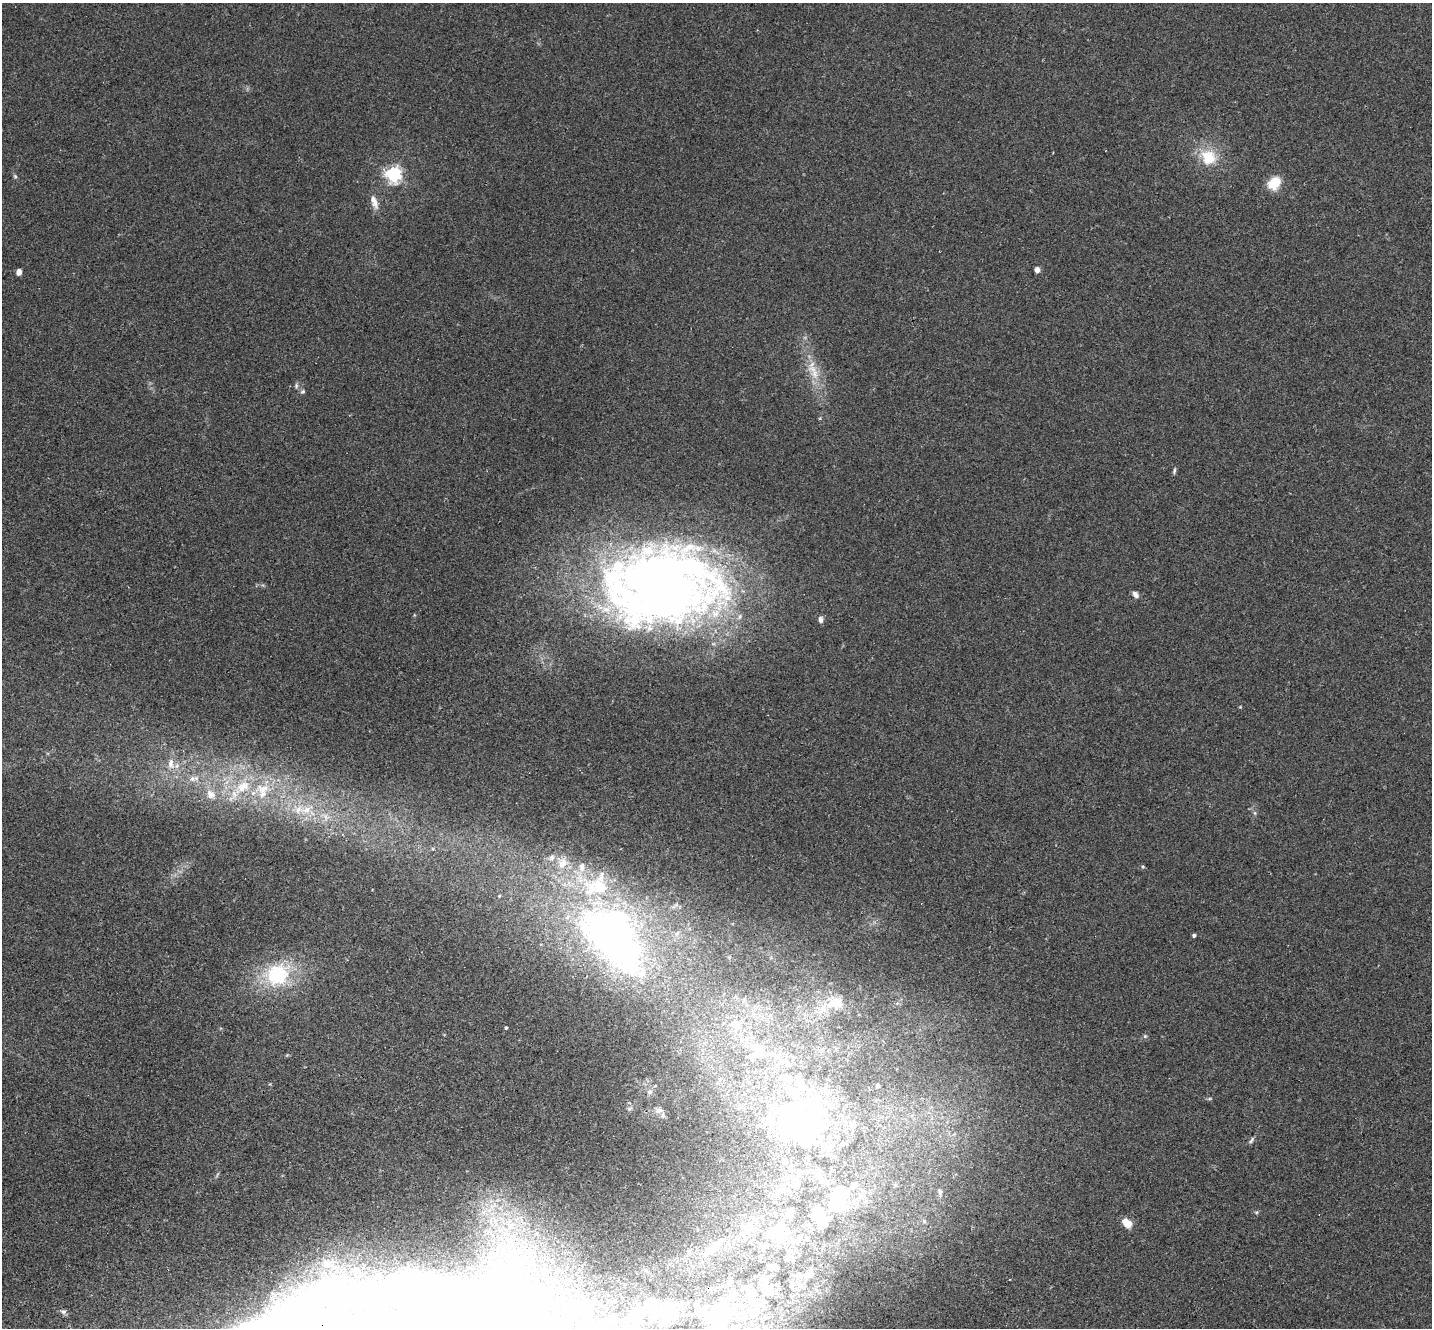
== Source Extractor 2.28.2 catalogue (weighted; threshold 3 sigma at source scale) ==
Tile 7 of 4 x 4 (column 3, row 2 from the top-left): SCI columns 2897-4326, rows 2990-4315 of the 5789 x 5842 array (HDU 1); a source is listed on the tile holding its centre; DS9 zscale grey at full resolution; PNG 1434 x 1330 px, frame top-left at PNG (2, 3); no overlay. Shown black and unused: <1% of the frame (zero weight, under 2 of 3 exposures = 3% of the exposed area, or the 3 px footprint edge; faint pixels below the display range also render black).
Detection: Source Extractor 2.28.2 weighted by HDU 2 'WHT'; one run over the whole footprint, this tile lists its part. Background 0.0141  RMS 0.0061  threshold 0.0276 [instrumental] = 3 sigma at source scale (4.5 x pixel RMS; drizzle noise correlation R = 1.50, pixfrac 1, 0.05/0.05 arcsec/px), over >= 5 px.
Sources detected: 97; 14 inside a brighter object's white glare — not listed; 19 inside a brighter listed object's ellipse — not listed separately; the other 64 listed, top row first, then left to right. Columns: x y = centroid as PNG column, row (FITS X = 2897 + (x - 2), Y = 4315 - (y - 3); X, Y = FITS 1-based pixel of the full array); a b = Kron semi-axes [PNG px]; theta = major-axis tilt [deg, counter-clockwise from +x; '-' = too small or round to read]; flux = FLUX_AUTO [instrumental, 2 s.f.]
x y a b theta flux
1208 157 21 19 -43 18
393 174 6 6 - 180
15 176 6 5 - 1
1274 183 14 10 47 14
374 202 21 8 -70 5
1037 270 5 4 - 3.6
19 272 5 4 - 6.6
813 369 17 10 -25 7.3
296 386 7 5 89 1.2
303 391 7 4 18 0.95
1174 471 8 4 76 1.1
677 595 149 69 26 400
1135 595 9 6 -50 2.2
821 619 8 6 -85 2.2
171 763 14 8 89 4.7
192 779 9 8 - 2.7
243 787 26 14 34 19
263 789 23 13 -3 16
211 794 15 11 -43 6.4
298 809 16 12 -13 10
1255 813 6 4 -72 0.91
326 817 12 8 -53 4.7
1143 867 5 4 - 0.8
1194 935 4 3 - 1.5
612 937 101 56 -48 280
277 974 31 27 24 45
835 1003 25 18 6 13
735 1025 17 13 -24 9
506 1028 4 3 - 0.74
1145 1036 5 5 - 0.92
757 1048 23 13 -15 13
877 1085 4 4 - 1.5
650 1092 7 7 - 2.2
658 1110 10 7 13 2.6
805 1127 63 48 -56 110
1251 1140 10 4 56 1.4
783 1190 12 10 27 5.6
840 1191 31 21 -45 22
940 1192 7 5 86 1.6
1256 1212 6 3 -17 0.75
818 1214 15 10 -55 25
790 1215 11 9 -89 3.5
1127 1223 9 6 -42 10
510 1225 20 11 -84 13
747 1228 12 10 -32 5.5
779 1233 28 16 10 20
713 1248 19 10 36 7.6
787 1258 7 6 - 1.3
328 1263 21 13 17 13
775 1267 9 6 -45 1.8
799 1274 9 7 49 2.3
807 1275 15 4 -11 2.2
743 1288 8 5 31 1.3
768 1288 25 13 -52 9
753 1293 13 8 -86 4.3
614 1301 5 4 - 0.74
662 1310 27 20 53 19
63 1312 7 6 - 1.6
751 1312 12 10 -1 6
637 1316 36 21 63 24
720 1317 38 20 74 32
766 1317 8 6 15 1.9
610 1320 19 11 31 8
473 1328 47 40 53 390
Isophote crosses this tile's border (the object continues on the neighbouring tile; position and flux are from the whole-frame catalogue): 2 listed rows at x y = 637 1316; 473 1328
Unlisted compact peaks at least as high as the median listed source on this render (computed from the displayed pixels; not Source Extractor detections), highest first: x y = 629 1109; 1240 707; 820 418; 1209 1099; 414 615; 263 585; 433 849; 898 1003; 372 890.